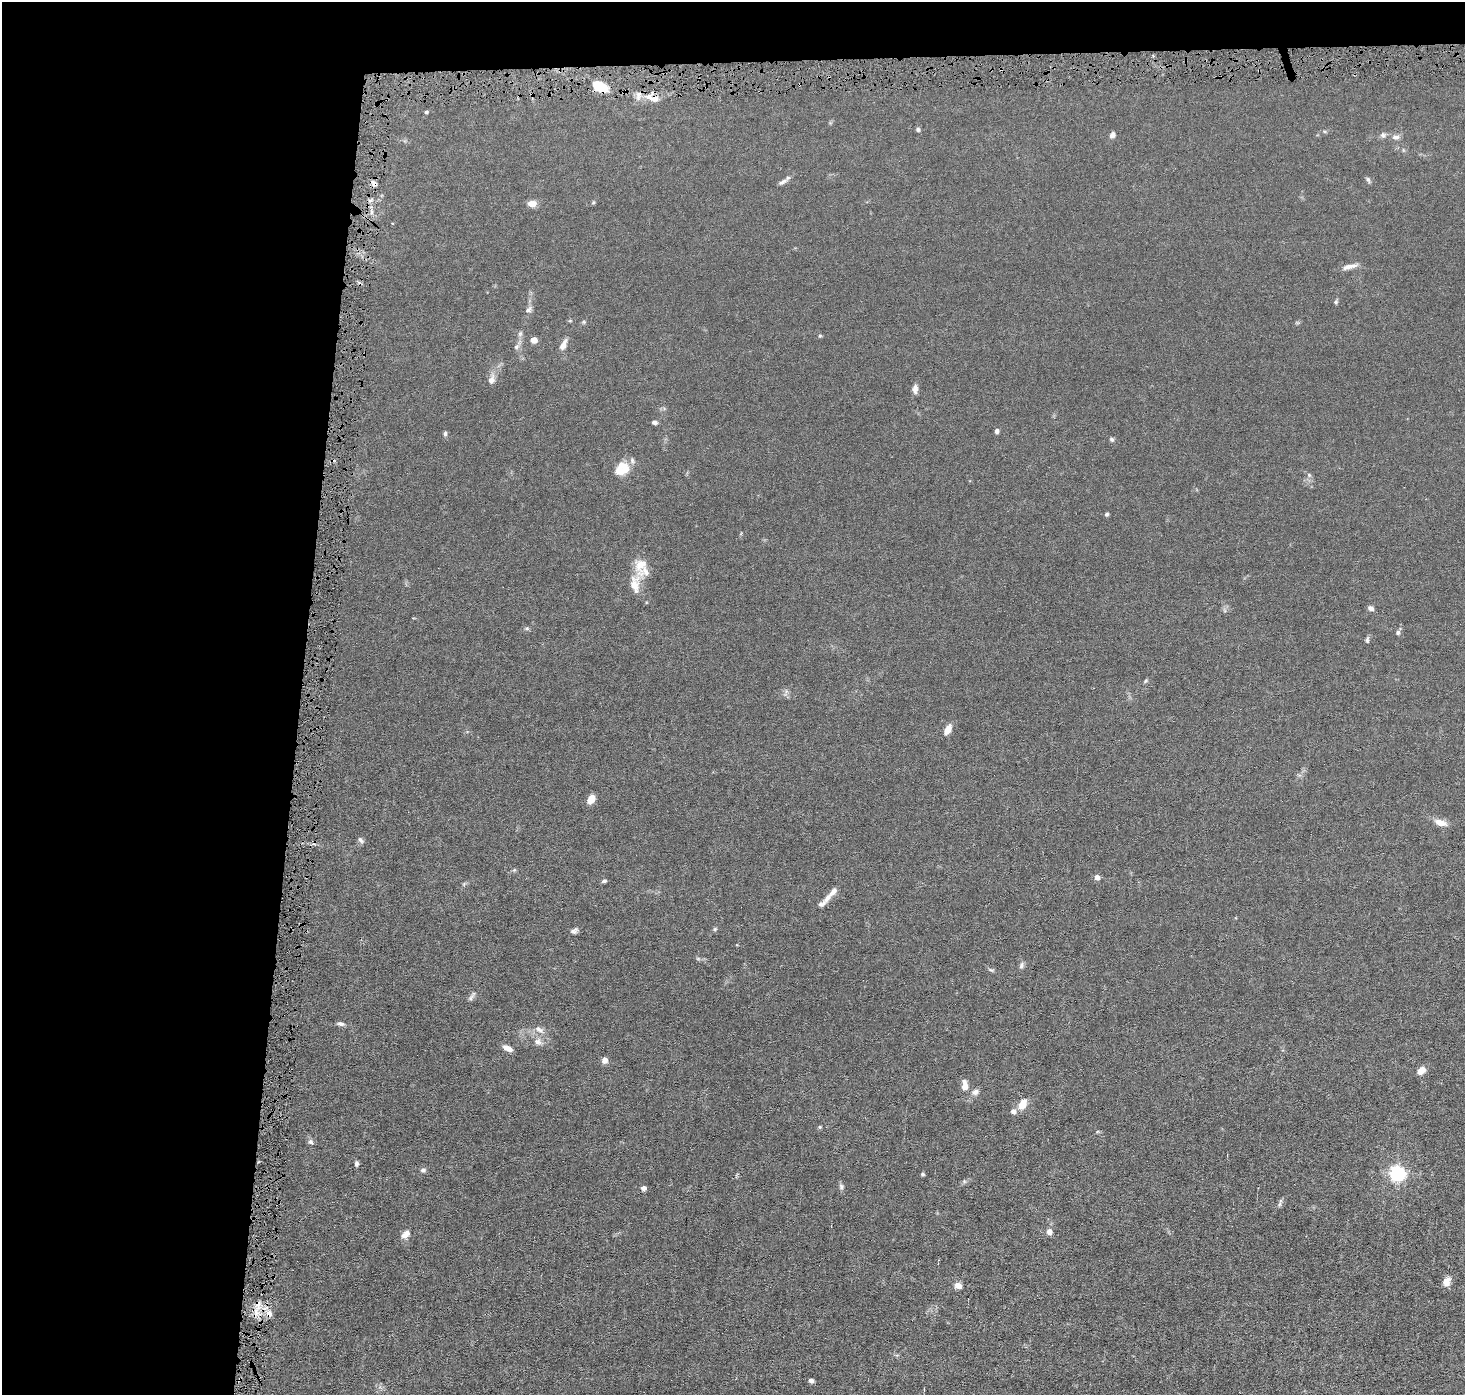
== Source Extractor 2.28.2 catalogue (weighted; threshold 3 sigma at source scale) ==
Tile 1 of 3 x 3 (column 1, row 1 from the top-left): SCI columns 1-1463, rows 2887-4279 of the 4389 x 4421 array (HDU 1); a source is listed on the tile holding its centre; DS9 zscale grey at full resolution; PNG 1467 x 1397 px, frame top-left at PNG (2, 2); no overlay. Shown black and unused: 24% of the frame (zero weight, under 4 of 8 exposures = <1% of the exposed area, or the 3 px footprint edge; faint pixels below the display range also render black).
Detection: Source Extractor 2.28.2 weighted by HDU 2 'WHT'; one run over the whole footprint, this tile lists its part. Background 0.0148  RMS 0.0022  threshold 0.00894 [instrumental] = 3 sigma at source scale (4.09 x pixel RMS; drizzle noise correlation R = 1.36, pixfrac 0.8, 0.05/0.05 arcsec/px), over >= 5 px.
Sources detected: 84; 1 cosmic-ray / hot-pixel residue — not listed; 9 inside a brighter listed object's ellipse — not listed separately; the other 74 listed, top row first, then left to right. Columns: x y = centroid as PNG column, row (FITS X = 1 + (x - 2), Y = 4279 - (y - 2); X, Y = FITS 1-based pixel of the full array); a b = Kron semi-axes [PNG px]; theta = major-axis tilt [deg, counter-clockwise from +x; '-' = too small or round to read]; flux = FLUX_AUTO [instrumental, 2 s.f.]
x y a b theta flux
599 86 12 7 -29 7.4
649 97 11 8 -16 1.6
426 112 5 4 - 0.25
918 129 6 5 - 0.36
1112 135 8 6 63 0.59
1383 135 8 7 - 0.52
1395 137 11 6 0 0.77
1368 180 8 4 -65 0.39
783 182 13 5 33 0.66
374 184 8 6 -26 0.69
593 202 6 4 60 0.24
532 204 9 7 2 1.5
392 223 3 2 - 0.15
1349 266 20 6 12 1.2
1336 302 6 5 - 0.3
528 310 10 7 45 0.65
584 322 6 4 -72 0.22
520 334 7 6 - 0.44
820 336 5 4 - 0.22
534 340 5 4 - 2.4
563 345 15 7 64 1.2
516 347 8 6 47 0.54
491 380 9 8 - 1.1
915 389 12 7 90 0.83
654 422 6 4 -4 0.51
997 431 6 5 - 0.51
445 434 6 5 - 0.35
1111 439 6 5 - 0.36
622 470 21 11 17 3.2
1309 475 6 4 -46 0.3
1107 514 5 4 - 0.31
640 565 26 15 79 3.4
1371 608 7 6 - 0.66
527 628 6 5 - 0.31
1398 632 7 5 88 0.4
1367 640 8 5 81 0.39
1145 681 6 4 70 0.25
948 729 13 7 62 1.6
591 799 9 6 60 2.1
1440 823 18 8 -17 1.6
361 840 10 5 -51 0.48
514 870 5 5 - 0.24
1097 877 5 4 - 1.4
604 881 7 4 15 0.34
827 898 17 7 52 1.1
715 929 5 5 - 0.28
574 931 10 6 24 0.57
1021 965 9 6 68 0.51
991 970 9 4 -21 0.33
472 996 16 4 55 0.55
340 1024 11 5 -7 0.6
539 1030 14 7 -34 1.1
538 1042 10 10 - 1.1
507 1048 10 5 -26 1.4
605 1060 7 6 - 0.88
1421 1071 9 6 42 1.7
965 1086 14 7 -87 1.5
975 1092 9 8 - 0.81
1023 1104 14 9 62 2
820 1127 5 4 - 0.21
311 1142 7 7 - 0.53
356 1164 6 5 - 0.45
423 1170 7 5 8 0.46
1397 1173 7 6 - 55
922 1174 5 4 - 0.28
841 1186 8 6 85 0.48
643 1188 6 5 - 0.77
1280 1204 9 3 77 0.38
1049 1232 8 7 - 0.87
406 1234 12 8 41 1.2
1446 1281 12 9 59 1.4
958 1285 7 6 - 1.5
269 1314 9 8 - 1.3
811 1381 5 4 - 0.63
Overlapping masked pixels (flux is a lower limit): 3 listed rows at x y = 599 86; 374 184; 269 1314